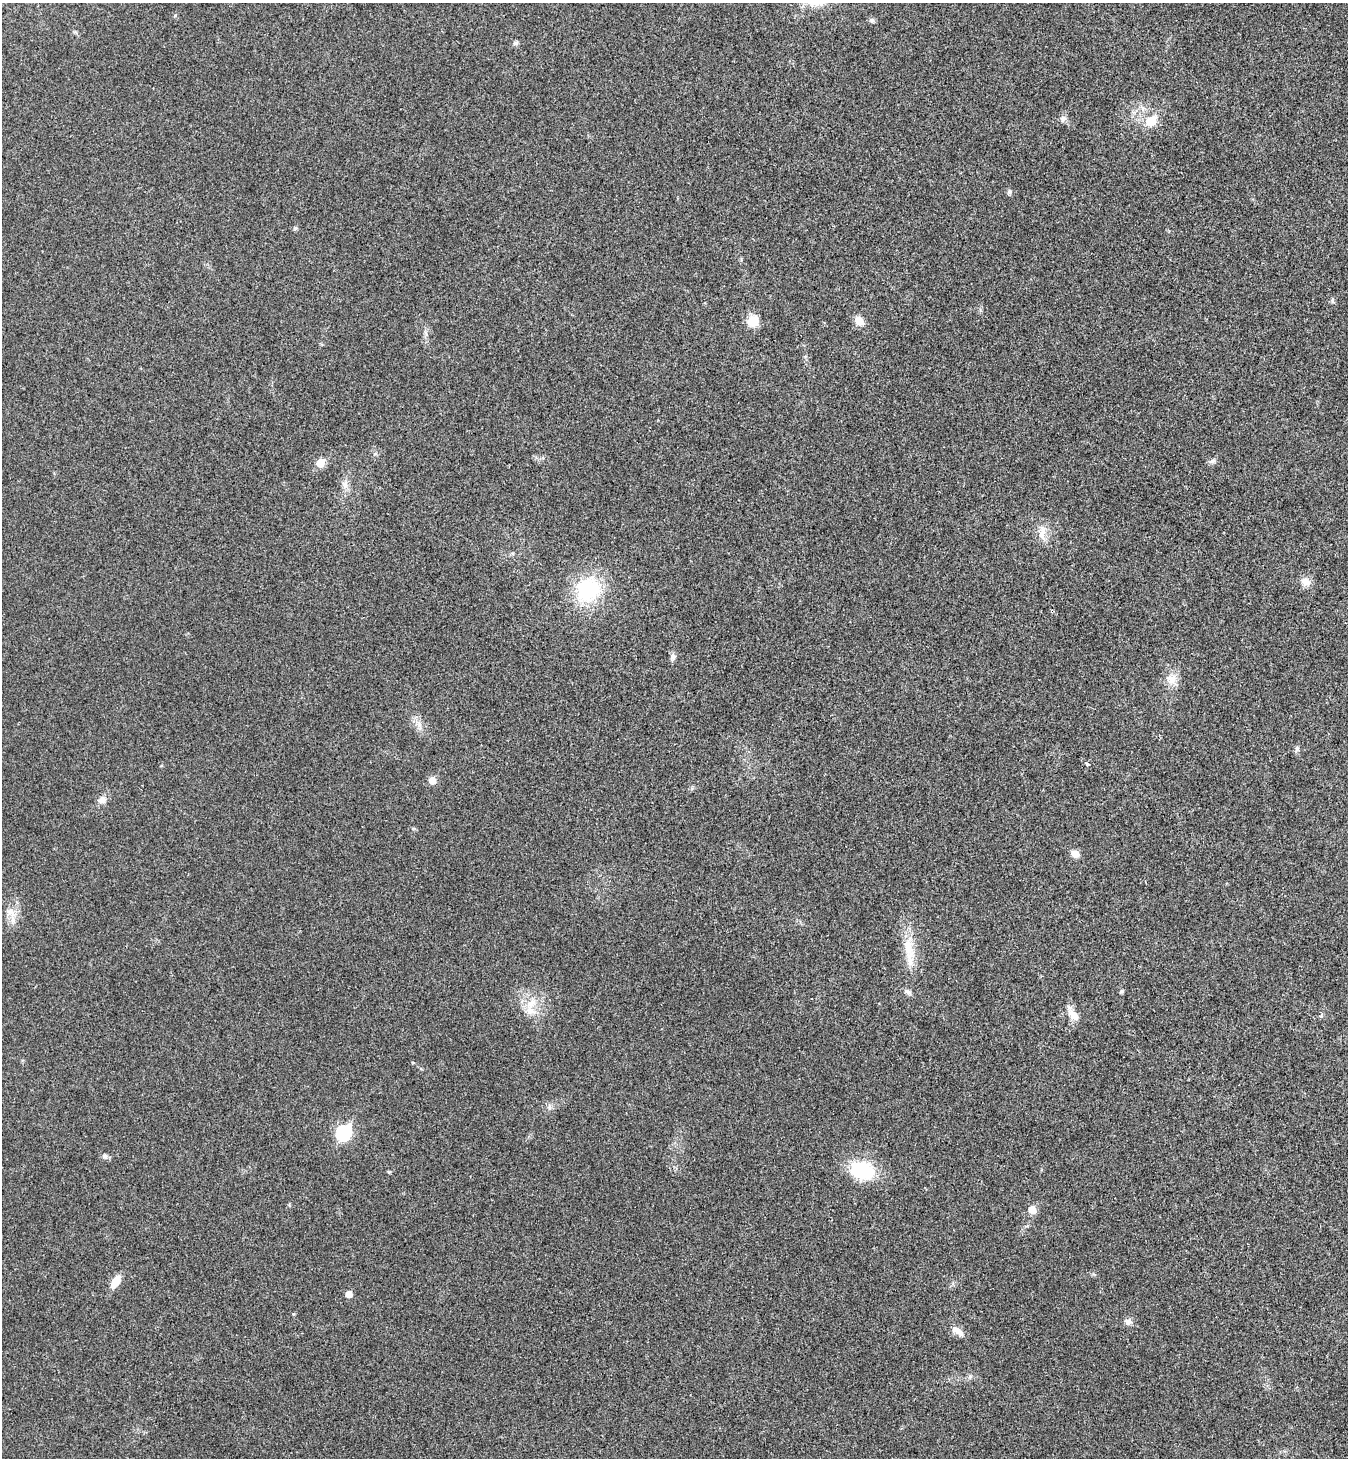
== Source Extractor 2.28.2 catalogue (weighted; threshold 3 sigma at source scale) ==
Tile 6 of 4 x 4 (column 2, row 2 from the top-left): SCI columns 1546-2891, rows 2954-4409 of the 5922 x 5901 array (HDU 1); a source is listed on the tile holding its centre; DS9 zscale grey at full resolution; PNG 1350 x 1460 px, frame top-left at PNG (2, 3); no overlay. Shown black and unused: <1% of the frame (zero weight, under 3 of 4 exposures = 6% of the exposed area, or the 3 px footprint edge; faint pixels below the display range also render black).
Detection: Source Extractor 2.28.2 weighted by HDU 2 'WHT'; one run over the whole footprint, this tile lists its part. Background 0.0196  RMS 0.0064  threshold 0.0286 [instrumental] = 3 sigma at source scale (4.5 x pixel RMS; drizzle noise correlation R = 1.50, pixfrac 1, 0.05/0.05 arcsec/px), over >= 5 px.
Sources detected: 35; all 35 listed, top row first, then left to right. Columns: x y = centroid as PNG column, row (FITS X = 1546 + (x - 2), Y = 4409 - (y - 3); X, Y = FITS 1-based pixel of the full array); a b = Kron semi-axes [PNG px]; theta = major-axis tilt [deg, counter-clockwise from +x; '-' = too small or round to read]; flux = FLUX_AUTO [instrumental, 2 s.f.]
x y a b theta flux
872 20 7 5 -19 1.3
516 43 7 5 20 1.3
1063 119 9 6 67 2.1
1151 121 13 10 40 10
1009 192 6 6 - 1.3
295 228 6 4 71 0.89
753 321 12 11 - 9.5
859 321 10 8 -38 6.2
1212 461 9 6 9 1.9
320 463 7 7 - 8.4
1043 530 14 8 -74 5.2
1305 582 11 9 -21 5.2
588 590 33 30 50 42
673 657 11 6 90 2.1
1171 679 15 11 -25 6.3
1297 748 8 5 85 1.4
1088 764 4 3 - 4.3
432 780 6 5 - 7.7
102 799 11 9 20 3.4
1075 854 9 6 -30 4.9
11 912 18 9 -31 5.4
908 947 33 12 -90 15
907 991 9 6 -33 1.9
1121 991 6 5 - 0.92
531 1004 17 10 39 8.3
1073 1015 17 10 -43 6.2
343 1133 8 7 - 89
105 1156 8 7 - 1.9
862 1171 22 16 -17 38
1032 1210 6 6 - 9.8
116 1282 13 7 58 9.1
349 1294 5 5 - 6.1
293 1314 5 3 - 0.58
1128 1322 9 8 - 2.7
957 1331 18 8 -30 4.6
Unlisted compact peaks at least as high as the median listed source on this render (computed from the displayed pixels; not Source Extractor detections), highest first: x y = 389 1172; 549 1108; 175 15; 1332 301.